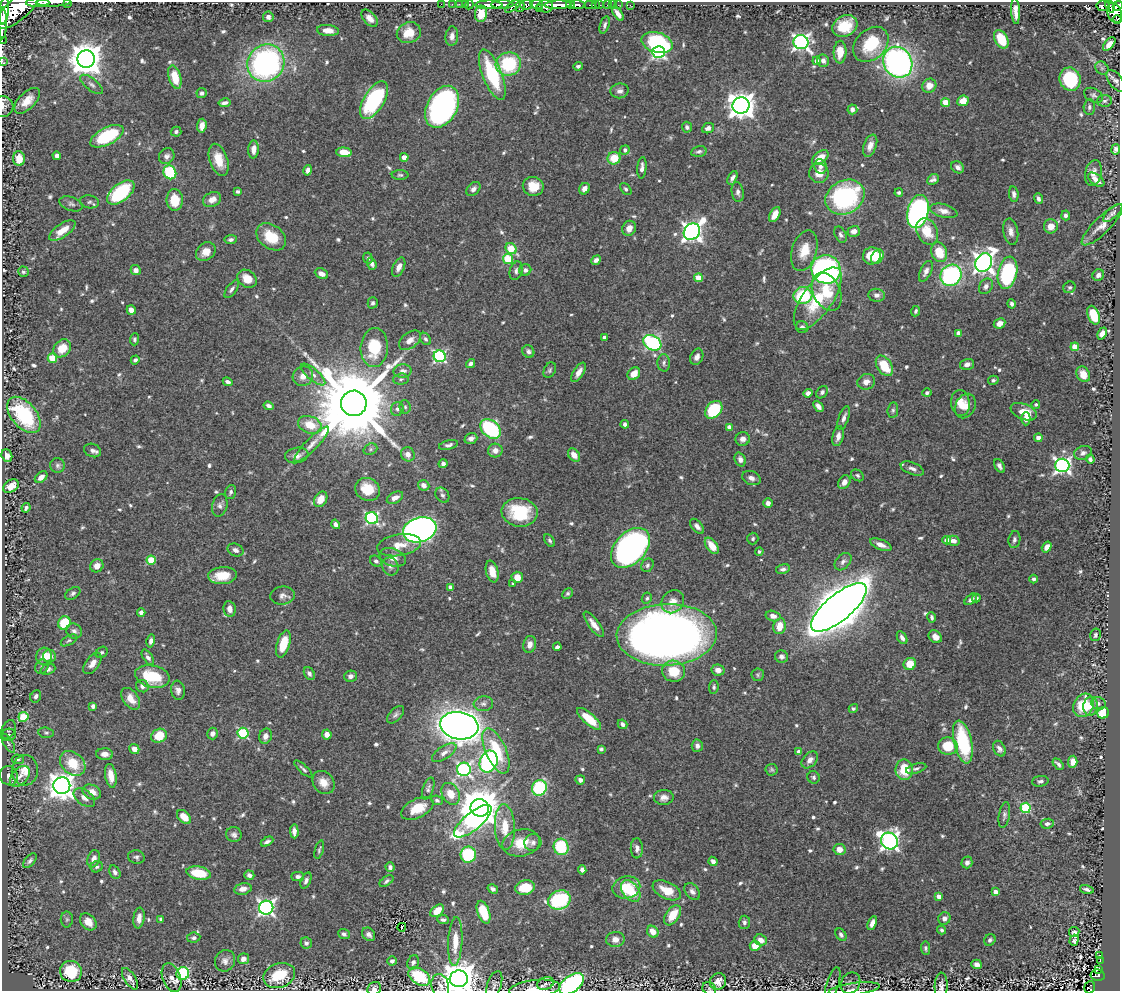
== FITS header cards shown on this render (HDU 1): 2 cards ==
NAXIS1  =                 1118
NAXIS2  =                  989

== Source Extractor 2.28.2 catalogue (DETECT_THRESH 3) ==
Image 1118 x 989 px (HDU 1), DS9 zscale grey, 1 PNG px = 1 image px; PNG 1122 x 993 px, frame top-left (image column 1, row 989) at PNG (2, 2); each listed source drawn as its Kron ellipse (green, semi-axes under 4 px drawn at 4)
Background 0.759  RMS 0.02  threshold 0.0596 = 3 sigma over >= 5 px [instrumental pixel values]
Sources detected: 704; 1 with non-positive FLUX_AUTO (blend fragments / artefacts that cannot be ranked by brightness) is neither listed nor drawn; of the other 703, the 500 brightest by FLUX_AUTO listed and drawn (203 fainter detections omitted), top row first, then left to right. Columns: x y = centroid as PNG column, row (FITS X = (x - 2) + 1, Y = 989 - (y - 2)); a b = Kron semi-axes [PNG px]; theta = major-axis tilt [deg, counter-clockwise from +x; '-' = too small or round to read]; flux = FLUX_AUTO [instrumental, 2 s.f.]
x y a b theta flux
53 2 17 2 1 880
68 2 4 2 - 56
38 3 11 3 1 980
441 4 2 2 - 12
452 4 2 2 - 12
459 4 2 2 - 18
465 4 3 2 - 13
537 4 6 4 -9 470
570 4 4 3 - 410
469 5 4 3 - 76
489 5 13 4 0 1300
502 5 11 3 0 1700
526 5 6 4 5 590
558 5 13 4 1 2700
577 5 7 3 -2 1000
590 5 5 2 - 94
596 5 3 2 - 20
599 5 3 2 - 130
608 5 4 2 - 33
613 5 2 2 - 7.4
618 5 2 2 - 7.2
630 5 2 2 - 10
513 6 9 3 34 460
520 6 6 3 76 360
545 6 8 6 5 1400
1103 6 7 5 -7 120
1110 6 6 3 -68 150
1118 6 5 4 - 350
19 8 28 11 42 6700
539 9 3 3 - 350
4 11 13 4 83 3000
1015 11 13 4 -87 11
1115 13 10 7 -69 580
481 14 8 6 85 25
618 14 8 4 -55 8.5
268 17 5 5 - 5.4
370 18 10 6 -47 9.4
1117 19 4 3 - 140
3 23 15 3 -89 2600
605 25 9 4 72 3.4
845 26 13 10 29 38
328 30 11 5 -6 14
409 33 12 10 22 24
452 36 10 6 84 6.7
1001 39 10 6 -62 38
2 41 2 2 - 14
801 42 7 7 - 470
657 43 16 10 -17 120
871 44 20 15 44 54
1109 44 8 4 49 10
659 52 6 6 - 280
840 52 11 6 88 19
86 59 9 8 - 2700
2 61 3 2 - 9.5
817 61 4 4 - 7.1
823 61 6 5 - 5
898 62 16 14 -59 460
266 63 19 18 - 360
508 64 13 11 16 91
578 66 5 4 - 3.2
1102 68 7 6 - 3.7
492 75 27 9 -68 91
175 77 12 6 -75 34
1070 79 12 10 -72 100
1116 81 12 6 -52 5.5
92 84 14 6 -39 5.9
929 86 7 7 - 12
620 91 9 7 8 5.8
202 93 5 5 - 4.6
1094 95 10 6 -27 3.8
374 100 21 10 59 150
27 101 16 8 45 18
963 101 6 5 - 16
1104 101 7 5 2 3.4
225 103 6 3 9 4.7
945 103 4 4 - 33
741 105 8 8 - 1500
3 107 11 10 - 5.3
442 107 22 15 62 320
1089 107 8 5 85 3.9
852 109 5 5 - 4.8
202 126 7 4 84 10
687 127 5 5 - 3.9
708 128 6 5 - 5.1
176 132 5 5 - 2.9
107 136 18 8 27 87
870 146 11 6 69 9.3
254 149 9 5 88 10
1116 149 5 4 - 4.5
625 150 5 4 - 4.1
699 151 8 5 12 3.6
344 152 7 5 -5 21
57 156 4 4 - 5.8
167 156 8 7 - 5.3
404 157 4 4 - 13
614 158 6 6 - 27
820 158 10 5 40 19
19 159 7 6 - 22
219 160 17 9 -72 23
820 166 7 6 - 5.4
958 167 7 5 -36 5.5
642 168 11 4 85 5.7
308 170 5 4 - 5.5
170 172 7 6 - 88
819 173 10 9 - 14
1093 173 13 8 77 11
400 175 8 5 0 2.7
732 178 7 4 63 5.6
933 179 6 5 - 4.4
1096 180 9 5 -37 13
533 186 10 9 - 26
473 189 8 5 45 5.4
584 189 6 5 - 8.5
626 189 7 4 -51 2.8
238 191 4 3 - 2.9
738 192 10 6 -82 5.4
121 193 16 8 38 120
899 193 4 3 - 2.8
1014 194 7 4 -81 4.7
845 197 20 16 29 200
212 199 9 7 24 12
1038 199 5 4 - 3.9
175 200 11 8 -89 30
89 202 9 6 -9 3.8
71 204 12 7 -20 4.8
944 211 14 6 -15 9.6
918 212 17 10 76 330
1113 213 12 5 42 4.5
775 215 8 5 62 13
1066 215 5 4 - 3.6
1102 225 28 8 45 16
1051 226 7 7 - 16
629 228 8 6 61 11
62 231 15 6 35 21
854 231 6 5 - 8.3
927 231 14 10 -63 28
692 232 9 7 46 790
1011 232 13 7 -80 9.4
840 235 8 5 -66 3.8
271 237 16 11 -38 36
231 239 6 4 8 3.8
511 249 6 5 - 50
804 251 21 12 73 26
206 252 11 8 39 14
939 252 10 7 -70 34
872 256 9 8 - 37
877 257 8 5 54 21
368 258 5 4 - 2.8
508 259 5 5 - 68
596 260 5 4 - 4.6
984 262 9 8 - 840
372 264 6 4 -71 5.4
399 267 10 5 65 9
826 269 15 14 - 500
136 270 5 5 - 6.8
525 270 6 6 - 5.2
516 271 9 6 72 4.4
926 271 11 5 64 7.1
23 272 5 5 - 3.2
1007 273 16 9 78 160
321 274 7 5 -24 9
951 275 11 10 - 220
1098 275 6 5 - 5.5
698 278 4 4 - 19
247 279 10 8 -39 17
986 286 8 6 56 5.7
1070 287 6 5 - 2.9
232 289 10 5 54 4.2
827 292 20 13 -65 36
803 295 9 8 - 75
876 295 8 6 -8 6.1
818 299 36 15 56 69
373 303 5 5 - 3.5
1012 304 5 4 - 4
131 310 5 4 - 9.5
916 311 5 4 - 3.1
1094 315 10 5 -70 47
1000 323 6 5 - 9.1
802 327 6 6 - 4.1
959 333 4 4 - 9.7
1102 333 6 4 66 7.6
604 337 4 3 - 4.7
134 339 6 4 88 2.7
425 339 6 5 - 3.1
410 340 12 8 37 11
652 343 9 7 -31 200
374 347 19 13 86 59
1075 347 4 4 - 28
62 348 10 8 47 26
528 351 6 5 - 4.2
440 356 6 6 - 210
697 357 8 6 66 6.6
52 358 4 4 - 51
135 360 5 3 - 3.8
664 363 8 6 -87 4.2
471 364 5 4 - 4.2
967 364 7 5 14 6.6
884 366 11 7 -58 39
550 370 8 5 63 3
402 371 9 6 8 7
579 372 11 5 58 9.4
634 374 7 5 46 14
1083 374 8 6 -62 15
313 375 15 5 -41 6.1
303 376 10 9 - 9.9
401 379 8 5 3 3.1
993 380 5 4 - 3.1
228 382 5 3 - 4.3
866 382 9 7 21 8.8
822 392 7 5 52 3.3
808 393 4 4 - 6
927 393 5 4 - 3
354 403 13 13 - 24000
960 403 13 9 -82 19
1036 404 4 4 - 2.8
269 406 5 4 - 4.5
818 406 6 4 -48 6.6
965 406 13 9 63 12
405 407 7 5 -85 3
397 409 7 6 - 4.1
714 410 10 7 47 89
893 410 8 5 81 3
1024 412 14 7 -22 27
24 415 21 12 -50 120
844 418 12 5 71 6.3
1026 419 7 4 90 7
625 424 4 4 - 4.5
310 425 12 8 -20 28
729 427 4 4 - 9.2
490 429 11 8 -42 150
838 436 10 5 77 8.1
1038 438 4 4 - 8.7
471 439 6 5 - 6.2
743 439 7 7 - 7.2
312 444 24 6 45 11
448 445 10 4 13 4.5
370 449 7 5 21 2.8
93 450 9 6 -20 5.7
495 451 7 7 - 8.9
1083 453 9 6 20 4.6
408 454 7 6 - 8
297 455 12 7 11 8.2
574 455 7 5 -54 12
7 456 7 5 -71 6.5
1090 459 4 4 - 4
740 460 7 5 -70 6.4
443 464 4 4 - 3.3
57 465 7 7 - 3.9
1062 465 7 7 - 470
999 466 7 4 -59 4.9
912 469 12 6 -22 6.3
857 475 7 5 -35 3
41 477 7 5 38 8.3
751 478 9 6 -21 6.5
844 482 7 5 58 8.8
424 485 6 5 - 6.3
11 486 8 6 35 13
368 489 12 11 - 34
231 492 7 5 70 3.5
442 495 8 6 -56 4
395 498 9 5 28 9.5
321 499 8 6 60 18
768 503 5 4 - 6
220 505 11 7 76 5.6
26 508 5 3 - 2.9
520 512 18 14 -8 69
372 518 6 6 - 240
336 524 5 4 - 5.7
697 526 9 5 -49 5.4
420 530 17 12 17 730
753 539 6 5 - 2.8
550 540 7 4 -58 3.3
947 540 4 4 - 13
1014 540 8 6 81 3.9
953 541 6 5 - 6.7
399 545 22 10 9 21
881 545 11 5 -22 9.5
712 546 9 5 -53 21
1047 547 6 4 57 10
630 548 23 15 47 550
235 550 8 6 -26 5.8
759 552 4 4 - 2.7
393 557 13 9 -21 14
151 560 4 4 - 43
376 561 6 5 - 3.5
843 562 10 7 47 5.2
647 565 7 6 - 3.3
97 566 7 6 - 11
390 566 9 8 - 5.8
783 569 7 5 11 4.2
492 572 11 6 -77 18
222 576 14 8 4 27
517 577 6 5 - 15
1034 579 4 4 - 3.1
513 583 4 3 - 2.9
451 587 4 4 - 7.3
73 593 8 5 33 3.5
568 593 6 5 - 2.8
282 596 12 9 7 7.2
647 598 6 5 - 2.9
976 598 4 4 - 2.7
971 599 7 4 38 4.8
673 602 12 10 50 13
839 607 34 13 40 4100
230 609 8 6 -81 9.1
141 612 4 4 - 3.6
773 616 7 5 -15 8.4
932 617 5 4 - 3.3
64 623 7 6 - 49
594 624 15 5 -53 12
779 626 8 6 79 19
74 631 8 7 - 4.7
667 635 50 31 2 1300
1095 635 6 5 - 3.4
935 637 7 5 -41 9.6
902 638 7 4 -58 6.1
69 640 9 4 28 2.9
151 641 6 4 76 5.2
283 644 14 6 72 29
530 644 8 6 77 10
557 647 4 3 - 3.8
102 652 6 5 - 3
44 656 8 7 - 18
50 656 6 6 - 9.2
148 657 9 4 -55 5
781 657 6 6 - 4.6
92 663 12 6 53 11
910 664 6 6 - 24
42 667 7 6 - 3.9
48 669 7 5 20 4.8
718 670 6 5 - 7.8
674 671 11 10 - 37
309 673 7 5 -59 4.5
758 675 6 6 - 2.8
152 676 17 11 -13 62
350 676 6 5 - 5
142 686 6 6 - 5.8
714 687 7 5 83 2.7
178 690 9 7 -83 6.3
36 696 6 5 - 3.8
131 699 12 7 -55 18
1098 703 7 6 - 3.6
483 704 9 7 6 5.6
1084 705 12 10 62 51
93 706 4 4 - 4
1090 706 9 7 81 13
853 708 5 4 - 2.7
1103 713 6 5 - 44
396 715 11 6 48 4.2
23 717 5 5 - 56
589 719 15 5 -41 41
622 724 5 4 - 5.3
459 726 19 13 -9 1600
8 729 10 6 66 4
46 733 8 5 -7 2.9
243 733 5 5 - 120
212 734 6 5 - 6.9
9 735 7 6 - 3
327 735 5 5 - 8.6
159 736 8 6 28 32
265 736 8 6 71 6.3
963 742 22 9 -77 100
8 743 10 4 -59 3.2
697 746 6 5 - 5.8
948 746 9 8 - 36
134 749 5 4 - 9.9
601 749 4 4 - 3.3
999 749 8 5 -64 5.6
496 751 24 10 -66 65
799 752 4 4 - 8
444 753 14 6 34 8.3
105 754 8 5 -2 8.3
18 759 6 5 - 3
810 760 10 6 47 7.9
489 761 11 8 71 250
1073 762 6 4 86 15
73 763 14 10 -42 35
1058 764 6 3 -47 3.6
916 768 10 4 15 3.7
303 769 11 3 -42 3.3
464 769 7 6 - 280
25 770 15 13 84 19
772 770 6 6 - 2.7
904 770 10 8 -89 36
9 776 10 9 - 8.5
20 776 12 8 47 8.9
111 776 12 5 -81 17
813 777 6 6 - 2.8
580 780 5 4 - 6.7
1040 781 8 5 8 4.1
323 782 12 10 -52 15
62 786 8 8 - 1500
539 788 8 7 - 100
428 789 11 5 70 3.8
92 792 9 7 -26 13
451 794 11 8 -60 19
664 797 10 7 4 7.8
84 798 12 7 -35 8.9
437 800 6 4 -25 3.1
417 808 17 9 26 28
480 808 9 8 - 4600
1026 808 5 5 - 110
1004 815 13 5 80 4.4
184 817 8 5 -44 17
473 821 23 8 40 280
1047 824 7 5 8 4.6
505 827 23 10 -88 31
294 831 7 4 -88 7.5
234 835 7 7 - 4.8
889 841 9 8 - 640
267 842 7 4 29 4
521 843 19 13 12 31
533 843 8 8 - 5.3
561 847 8 7 - 66
637 848 10 6 -89 6.5
839 849 6 5 - 12
319 850 9 4 74 2.7
468 855 8 7 - 84
136 857 8 6 -9 3.6
94 859 9 6 70 9.5
30 861 9 5 50 3.9
713 861 5 4 - 5.8
967 862 6 5 - 4.8
97 867 6 5 - 2.9
390 867 5 4 - 3.9
582 870 5 4 - 4.5
115 872 7 5 -59 5.1
199 873 12 6 -10 45
249 875 5 4 - 5.8
298 877 6 4 0 4.3
306 881 8 4 66 4.3
386 881 8 4 36 3.3
525 887 10 7 13 39
626 887 14 11 13 45
243 889 9 5 13 8.4
493 889 5 4 - 3.9
1087 889 7 3 -17 4
667 890 15 8 -26 26
631 891 12 8 -52 25
692 891 9 6 -52 5.3
995 892 4 4 - 8.6
939 896 4 4 - 9.8
559 900 11 9 24 140
266 908 7 7 - 440
437 911 8 5 41 22
484 912 12 6 -70 41
673 915 11 6 55 29
139 918 10 5 82 11
944 918 6 6 - 6.2
67 919 8 6 90 3
161 919 4 4 - 2.7
443 920 6 4 -6 3.2
88 922 9 7 -47 16
744 922 7 6 - 4.2
872 923 7 4 69 7.5
402 927 4 2 - 3.7
942 930 4 4 - 2.7
653 932 6 5 - 15
1074 932 5 5 - 3.4
344 934 6 5 - 3.9
369 934 7 6 - 5.3
841 935 7 5 -55 4.1
194 938 7 5 7 3.7
615 939 9 7 3 8.8
760 940 6 5 - 12
990 940 6 5 - 3.5
1074 940 5 3 - 4.1
455 942 24 7 87 26
306 943 6 5 - 4
755 946 5 5 - 17
926 948 7 4 -86 2.8
1100 955 3 2 - 3.9
243 959 5 5 - 7.2
1100 960 4 2 - 26
225 961 11 10 - 7.5
392 961 5 4 - 3.9
413 962 7 5 65 4.7
977 964 5 4 - 6.9
1098 970 3 3 - 12
71 971 11 10 - 50
183 973 6 6 - 210
279 975 16 12 22 55
1098 975 7 5 -10 83
419 977 12 7 -33 80
172 978 15 9 -69 10
130 979 12 5 -58 9.3
459 979 9 8 - 3000
718 982 8 8 - 12
545 983 8 6 23 4
833 983 16 6 72 3.8
850 983 11 9 58 6.3
571 984 14 8 36 270
494 985 14 7 72 5.2
440 986 12 8 -76 6.9
941 986 13 6 88 6.8
1090 987 6 5 - 20
374 989 7 6 - 4.5
535 989 26 8 6 21
709 989 7 6 - 2.7
854 989 26 6 7 8.9
At the frame edge (FLAGS 8, measured only in part): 18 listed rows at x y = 53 2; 68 2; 38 3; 1118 6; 3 23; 2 41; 2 61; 3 107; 459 979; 571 984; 494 985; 440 986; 941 986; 1090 987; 374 989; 535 989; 709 989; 854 989
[203 fainter detections neither listed nor drawn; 1 non-positive-flux detection neither listed nor drawn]